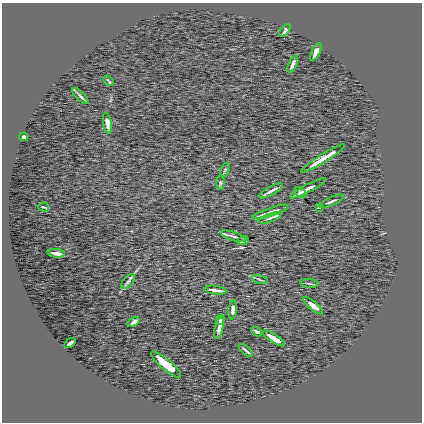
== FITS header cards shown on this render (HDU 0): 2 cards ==
NAXIS1  =                  420 /
NAXIS2  =                  420 /

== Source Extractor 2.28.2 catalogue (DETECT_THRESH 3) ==
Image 420 x 420 px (HDU 0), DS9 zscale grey, 1 PNG px = 1 image px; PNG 424 x 424 px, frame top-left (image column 1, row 420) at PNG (2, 3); each listed source drawn as its Kron ellipse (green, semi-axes under 4 px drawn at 4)
Background 0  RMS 9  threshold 27.1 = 3 sigma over >= 5 px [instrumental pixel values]
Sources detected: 35; all 35 listed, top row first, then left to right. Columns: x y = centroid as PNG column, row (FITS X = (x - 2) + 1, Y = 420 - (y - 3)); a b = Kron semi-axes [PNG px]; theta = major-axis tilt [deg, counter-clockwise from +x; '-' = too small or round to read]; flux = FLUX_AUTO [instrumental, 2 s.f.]
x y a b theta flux
285 30 7 3 53 1600
316 52 10 4 64 3100
293 64 9 3 65 1600
108 81 6 2 -51 610
80 96 10 2 -44 1600
107 123 10 4 -79 2800
24 137 4 3 - 1100
323 158 26 3 32 7800
225 170 7 4 68 940
220 183 7 4 90 860
308 188 20 3 28 3500
271 191 13 2 28 2700
300 192 7 3 -37 1700
332 201 13 3 25 1600
44 207 5 2 - 810
320 207 4 2 - 640
270 212 19 3 18 5000
270 218 11 4 19 1800
233 236 13 3 -17 2100
243 241 6 3 19 1200
56 253 9 3 -6 2400
260 280 8 2 -15 810
128 282 9 5 51 1600
309 283 9 3 -6 890
215 290 11 3 -8 2800
313 306 12 4 -40 3300
233 310 9 4 83 1900
220 320 5 4 - 1200
134 322 7 3 34 1800
219 328 11 3 78 2100
257 332 6 3 -30 1200
274 338 13 4 -32 5400
70 343 6 3 35 1800
246 350 8 2 -41 1000
166 364 19 5 -41 12000